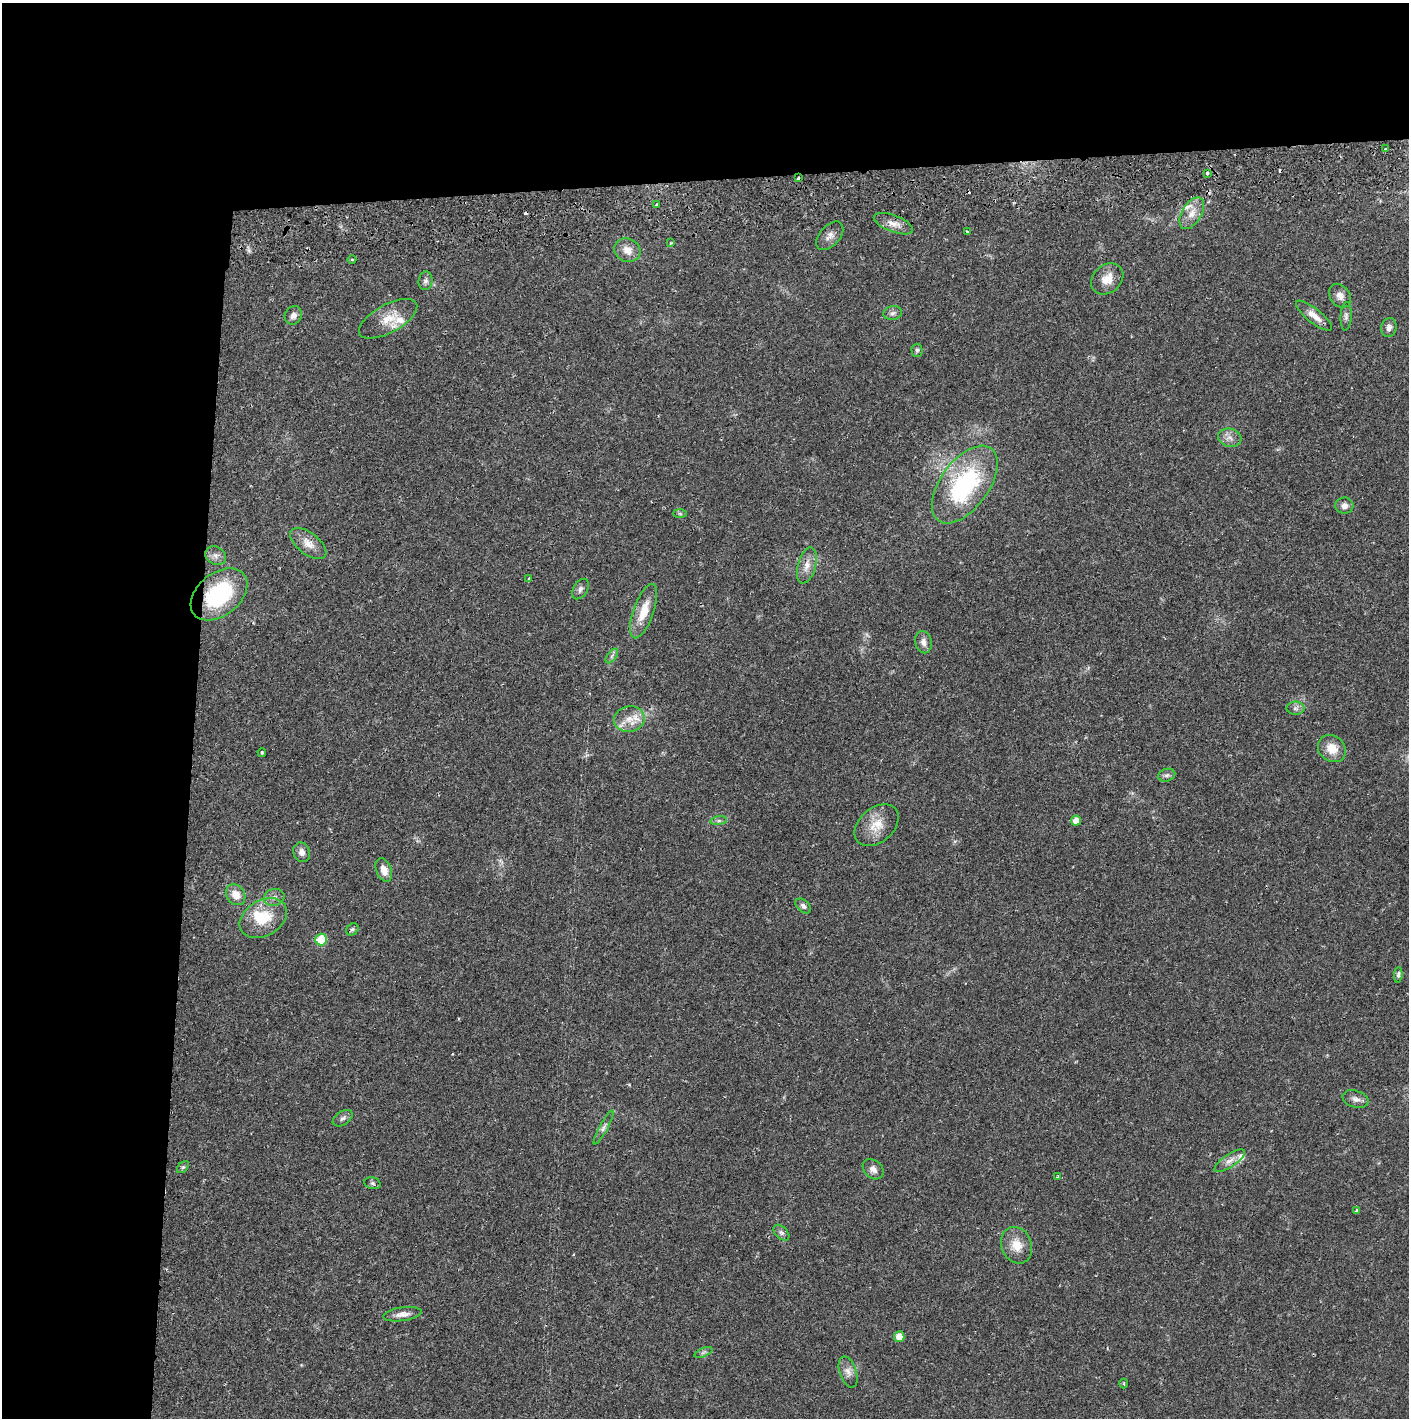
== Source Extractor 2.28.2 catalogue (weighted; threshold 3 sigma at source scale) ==
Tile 1 of 3 x 3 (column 1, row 1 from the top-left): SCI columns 4-1410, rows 2890-4305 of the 4232 x 4364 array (HDU 1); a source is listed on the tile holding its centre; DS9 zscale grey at full resolution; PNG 1411 x 1420 px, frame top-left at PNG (2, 3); each listed source drawn as its Kron ellipse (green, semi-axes under 4 px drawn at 4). Shown black and unused: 24% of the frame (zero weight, under 2 of 3 exposures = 3% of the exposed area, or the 3 px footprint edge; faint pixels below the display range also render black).
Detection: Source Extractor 2.28.2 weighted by HDU 2 'WHT'; one run over the whole footprint, this tile lists its part. Background 0.0219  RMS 0.0035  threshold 0.0159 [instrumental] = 3 sigma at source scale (4.5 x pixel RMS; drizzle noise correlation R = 1.50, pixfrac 1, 0.05/0.05 arcsec/px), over >= 5 px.
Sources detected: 74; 3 cosmic-ray / hot-pixel residue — neither listed nor drawn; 4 inside a brighter listed object's ellipse — not listed separately; the other 67 listed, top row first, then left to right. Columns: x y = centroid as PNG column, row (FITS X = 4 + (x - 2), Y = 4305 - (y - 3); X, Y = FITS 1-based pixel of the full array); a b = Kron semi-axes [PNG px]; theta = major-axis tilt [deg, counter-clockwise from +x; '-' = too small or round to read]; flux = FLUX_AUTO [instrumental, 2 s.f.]
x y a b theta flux
1385 149 4 3 - 2
1207 173 3 3 - 2.3
798 178 3 3 - 0.74
656 204 4 3 - 0.42
1192 213 18 9 59 3.8
893 224 21 8 -21 3.2
967 231 3 3 - 0.57
830 236 17 10 48 2.4
671 243 3 3 - 0.41
627 250 13 11 -26 3.6
352 260 4 3 - 0.34
1107 279 17 14 42 4.4
426 281 9 7 84 1.1
1340 296 13 10 -55 2.1
893 313 9 7 9 1.2
293 315 9 8 - 1.9
1314 316 22 7 -38 3.2
1346 316 14 5 86 1.2
388 319 32 14 29 6.9
1389 328 9 7 77 1.5
917 350 6 5 - 0.61
1230 438 12 9 -14 2.2
965 484 45 24 53 43
1344 506 9 8 - 2
680 513 7 4 -1 0.6
308 543 21 10 -38 4.2
216 556 11 8 -30 1.8
807 565 18 9 75 3.3
529 578 4 3 - 0.37
580 589 11 7 59 1.4
219 594 32 21 39 29
644 611 28 10 70 7.6
923 642 11 8 -78 1.9
612 656 8 4 54 0.89
1295 708 9 6 0 1.2
629 719 15 13 11 4.9
1332 749 15 12 -38 5.1
262 752 4 3 - 0.43
1167 775 9 6 16 1
719 821 8 4 8 0.83
1076 821 5 5 - 3
877 825 25 17 40 6.7
302 852 10 8 -70 1.9
384 870 12 7 -69 3.4
236 895 11 9 -53 3.8
274 897 10 8 16 1.7
803 906 9 6 -42 1.1
263 918 25 17 30 11
352 929 7 5 37 0.74
321 940 6 6 - 9.4
1398 975 8 4 85 0.77
1355 1099 13 8 -16 1.8
343 1118 11 6 33 1.3
604 1127 19 3 61 1.3
1230 1161 18 6 34 2.2
183 1167 7 4 44 0.6
873 1169 11 8 -42 2
1057 1177 4 3 - 0.52
372 1183 8 6 -16 0.78
1357 1211 3 3 - 1.3
781 1233 9 6 -45 1
1017 1245 19 15 -69 5.6
402 1314 19 6 8 2.4
899 1337 5 5 - 3.3
703 1352 9 3 21 0.64
848 1372 16 8 -72 2.3
1124 1383 5 2 - 0.29
Overlapping masked pixels (flux is a lower limit): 2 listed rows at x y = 798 178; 219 594